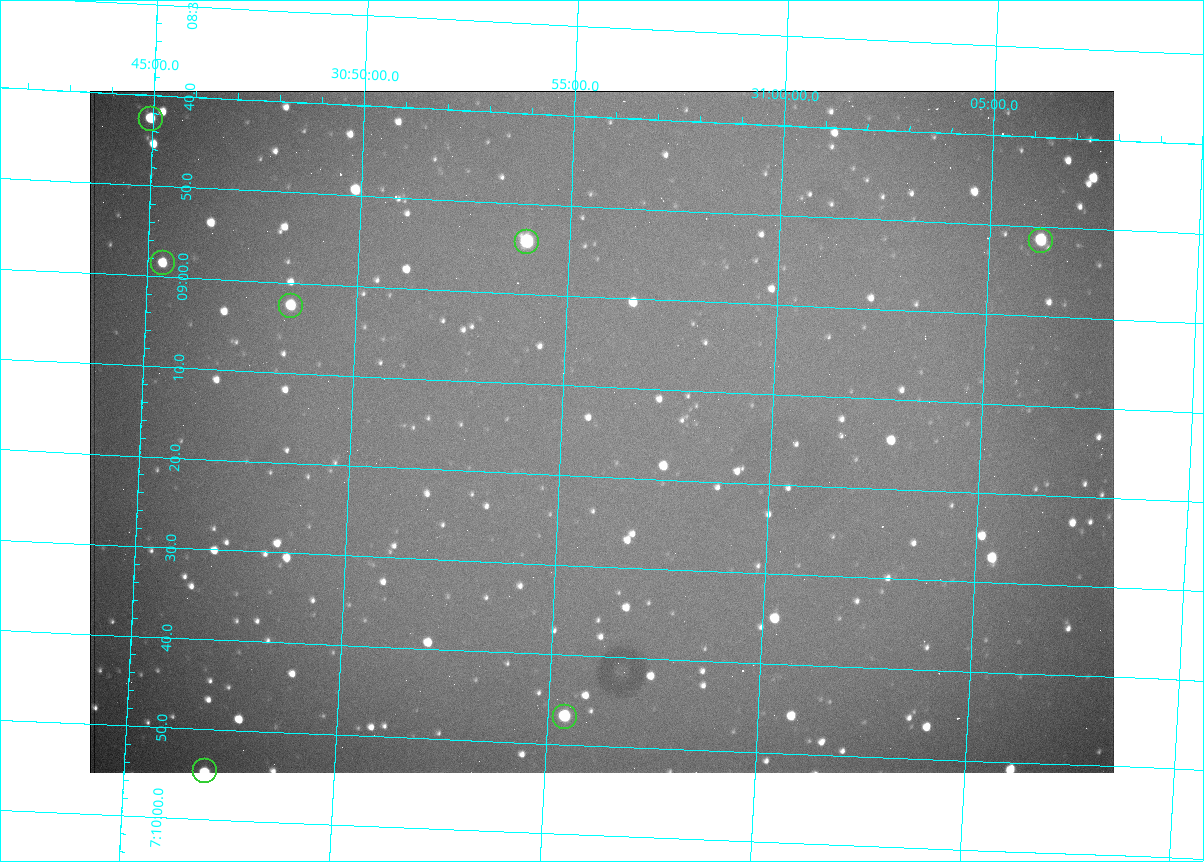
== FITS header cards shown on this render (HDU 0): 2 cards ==
NAXIS1  =                 1024 /fastest changing axis
NAXIS2  =                  682 /next to fastest changing axis

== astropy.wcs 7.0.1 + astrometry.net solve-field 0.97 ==
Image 1024 x 682 px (HDU 0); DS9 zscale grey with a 90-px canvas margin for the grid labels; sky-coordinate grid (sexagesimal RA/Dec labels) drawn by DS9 from the SOLVED WCS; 7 Tycho-2 reference stars matched to detected sources circled (green)
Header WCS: RA---TAN/DEC--TAN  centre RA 07:09:15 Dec +30:56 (107.31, +30.93 deg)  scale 1.44 arcsec/px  FOV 24.5' x 16.3'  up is -93 deg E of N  parity flipped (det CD > 0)
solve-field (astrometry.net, Tycho-2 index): VERIFIED the header's WCS against the Tycho-2 star catalogue (7 matches, 0 conflicts) and refined it, rather than solving blind
Solved WCS: RA---TAN-SIP/DEC--TAN-SIP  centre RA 07:09:15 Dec +30:56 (107.31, +30.93 deg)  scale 1.43 arcsec/px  FOV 24.4' x 16.3'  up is -93 deg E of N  parity flipped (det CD > 0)
The solver's refit moves the header's centre by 2.1 arcsec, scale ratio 0.9951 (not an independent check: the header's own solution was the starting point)
Tycho-2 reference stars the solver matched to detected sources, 7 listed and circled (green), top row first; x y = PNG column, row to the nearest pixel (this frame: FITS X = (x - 90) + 1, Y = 682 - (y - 91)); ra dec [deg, ICRS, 3 dp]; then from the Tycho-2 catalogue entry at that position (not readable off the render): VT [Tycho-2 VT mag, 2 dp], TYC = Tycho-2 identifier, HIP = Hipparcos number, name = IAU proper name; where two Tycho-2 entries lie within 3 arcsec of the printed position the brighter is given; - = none
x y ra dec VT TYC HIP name
151 119 107.177 +30.749 11.91 2438-477-1 - -
1041 241 107.215 +31.104 11.64 2438-821-1 - -
527 242 107.226 +30.900 10.76 2438-883-1 - -
163 263 107.244 +30.756 12.13 2438-718-1 - -
291 306 107.261 +30.807 12.26 2438-856-1 - -
565 717 107.445 +30.924 11.38 2438-1056-1 - -
205 771 107.478 +30.782 11.68 2438-545-1 - -